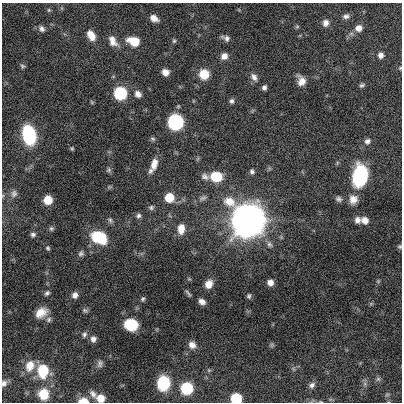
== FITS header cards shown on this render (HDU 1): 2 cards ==
NAXIS1  =                  400
NAXIS2  =                  400

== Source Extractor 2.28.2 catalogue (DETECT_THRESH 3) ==
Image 400 x 400 px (HDU 1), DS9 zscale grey, 1 PNG px = 1 image px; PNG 404 x 404 px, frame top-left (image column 1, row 400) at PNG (2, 3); no overlay
Background 2710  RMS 4.1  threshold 12.2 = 3 sigma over >= 5 px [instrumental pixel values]
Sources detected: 93; all 93 listed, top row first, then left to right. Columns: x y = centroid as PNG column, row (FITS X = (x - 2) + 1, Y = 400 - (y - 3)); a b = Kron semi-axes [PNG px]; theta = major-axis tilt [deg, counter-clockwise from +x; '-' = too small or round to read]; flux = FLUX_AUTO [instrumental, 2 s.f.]
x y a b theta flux
49 10 5 5 - 3.6e+02
346 16 9 6 17 9.7e+02
154 18 9 6 -31 1.8e+03
326 23 8 7 - 1.5e+03
297 27 6 4 1 3.6e+02
359 28 8 8 - 2.1e+03
42 29 8 6 -53 9.8e+02
91 35 11 7 -60 3.3e+03
226 38 11 6 -22 1.1e+03
113 41 14 9 -61 2.4e+03
134 41 13 8 -18 5.5e+03
174 41 6 5 - 4.4e+02
381 55 7 7 - 1.2e+03
224 56 8 7 - 1.9e+03
22 66 7 5 -38 5.1e+02
400 68 4 4 - 2.9e+02
165 72 7 7 - 2.0e+03
204 74 8 8 - 6.2e+03
254 77 11 7 -55 1.3e+03
301 81 10 7 -75 2.4e+03
362 85 7 5 25 5.7e+02
264 87 5 4 - 7.9e+02
120 93 7 7 - 3.3e+04
138 94 9 8 - 1.5e+03
232 101 6 6 - 7.5e+02
92 102 5 5 - 3.1e+02
175 122 8 8 - 8.0e+04
29 135 13 8 -77 3.1e+04
153 139 7 5 -16 5.0e+02
367 141 8 7 - 1.1e+03
72 148 5 4 - 3.4e+02
154 164 16 8 71 2.8e+03
109 170 8 6 53 5.4e+02
252 171 7 6 - 6.8e+02
205 176 11 8 -35 1.2e+03
216 176 11 9 -8 8.9e+03
360 176 18 12 81 2.7e+04
14 194 11 8 73 1.2e+03
169 197 7 7 - 7.7e+03
203 198 12 6 20 9.8e+02
339 199 8 6 -40 8.2e+02
353 199 12 11 - 2.6e+03
48 200 7 7 - 4.6e+03
151 207 7 6 - 6.4e+02
138 216 7 6 - 7.5e+02
110 220 8 6 -67 6.3e+02
249 220 10 10 - 1.6e+06
357 220 8 7 - 1.4e+03
365 220 10 8 -18 1.8e+03
51 228 6 6 - 5.2e+02
181 229 11 7 84 3.1e+03
33 234 6 6 - 7.2e+02
98 237 12 8 -23 1.8e+04
269 244 9 6 -56 9.1e+02
400 247 6 5 - 4.4e+02
48 248 6 5 - 4.7e+02
81 253 8 6 56 7.7e+02
189 279 6 3 -18 2.9e+02
378 281 5 5 - 3.3e+02
270 282 6 5 - 1.6e+03
209 284 8 7 - 2.6e+03
47 293 7 5 41 6.6e+02
188 293 11 4 -53 5.6e+02
75 295 7 6 - 1.3e+03
249 296 6 5 - 5.3e+02
143 299 7 5 77 5.0e+02
202 302 6 5 - 1.3e+03
371 304 6 4 19 3.3e+02
85 310 8 5 -36 5.3e+02
41 313 13 9 33 3.3e+03
49 319 8 6 53 7.5e+02
131 325 10 9 - 1.3e+04
84 334 7 6 - 7.1e+02
93 339 7 7 - 1.1e+03
192 345 9 8 - 1.8e+03
272 345 7 4 90 4.1e+02
100 364 10 7 75 1.0e+03
30 366 14 11 69 3.8e+03
43 370 11 9 90 1.1e+04
209 370 5 5 - 4.0e+02
378 379 6 6 - 6.6e+02
4 383 8 6 57 9.3e+02
163 383 11 10 - 1.4e+04
365 384 7 4 -73 6.2e+02
312 385 8 7 - 9.9e+02
187 388 7 7 - 2.6e+04
44 394 10 9 - 6.4e+03
93 394 12 7 -58 1.4e+03
387 394 7 4 2 4.2e+02
100 398 10 9 - 2.8e+03
236 398 7 6 - 1.6e+04
83 401 11 6 0 3.0e+03
321 402 5 3 - 2.3e+02
At the frame edge (FLAGS 8, measured only in part): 7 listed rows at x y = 400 68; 400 247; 4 383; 100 398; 236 398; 83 401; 321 402